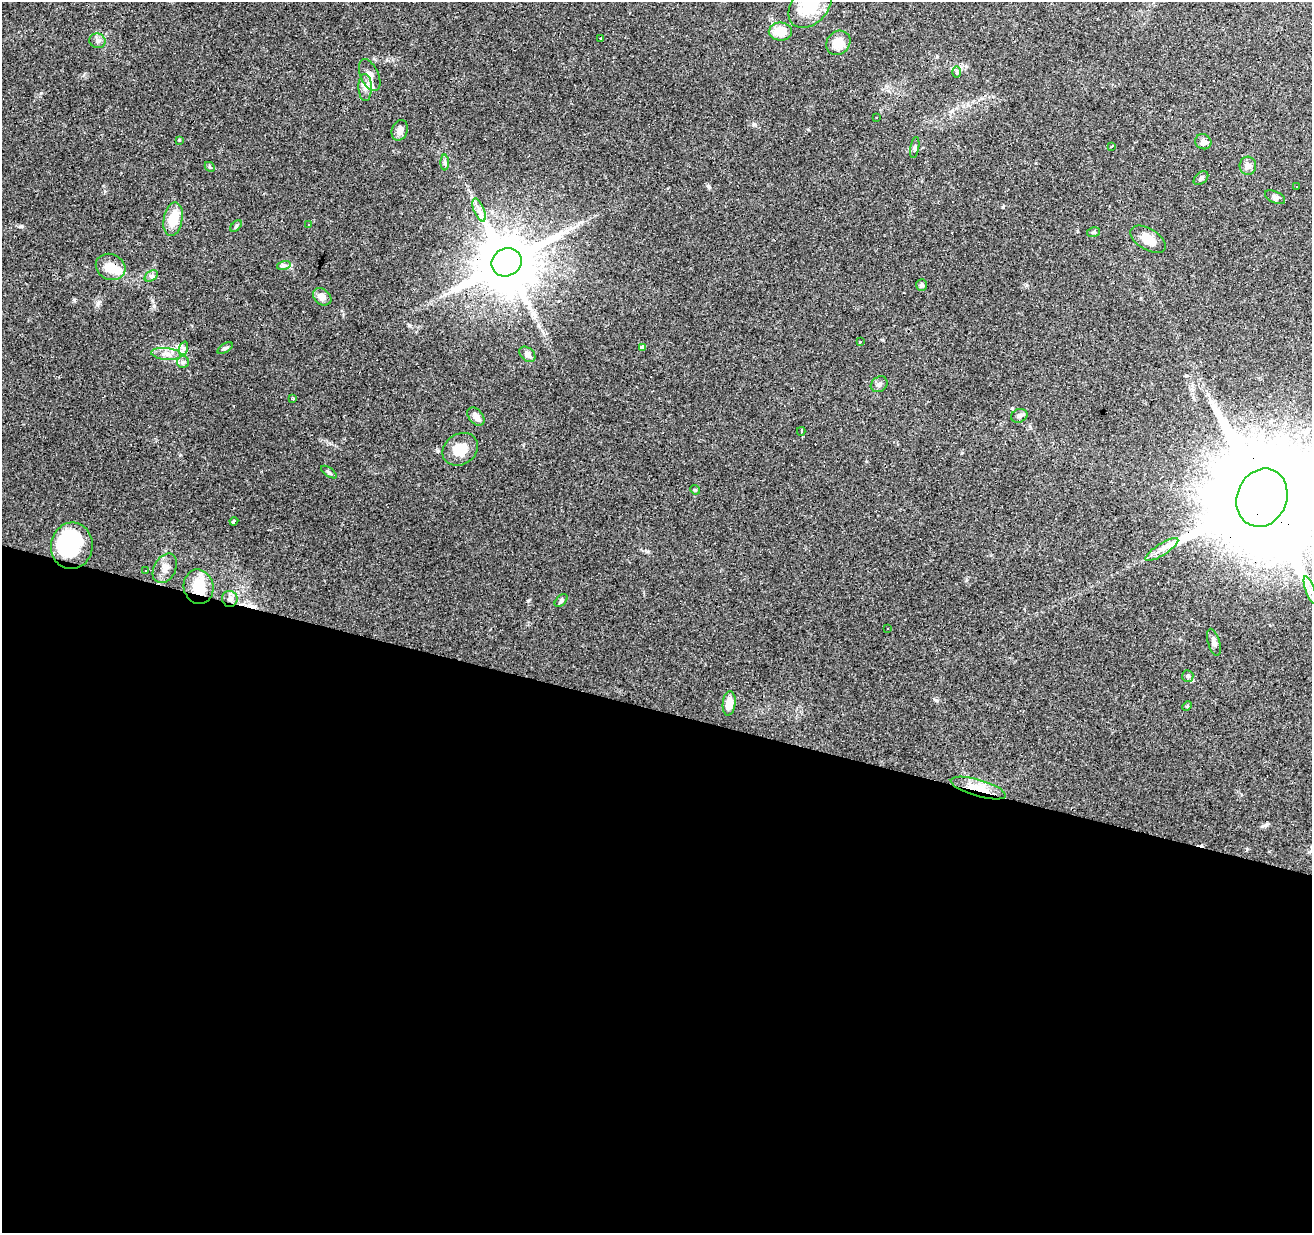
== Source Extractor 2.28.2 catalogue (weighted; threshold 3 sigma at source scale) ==
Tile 14 of 4 x 4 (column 2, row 4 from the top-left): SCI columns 1311-2620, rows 216-1446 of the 5245 x 5417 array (HDU 1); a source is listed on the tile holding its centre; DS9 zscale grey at full resolution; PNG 1314 x 1235 px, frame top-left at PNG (2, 2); each listed source drawn as its Kron ellipse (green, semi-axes under 4 px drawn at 4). Shown black and unused: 42% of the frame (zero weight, under 3 of 4 exposures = <1% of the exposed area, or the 3 px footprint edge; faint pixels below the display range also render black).
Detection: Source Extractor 2.28.2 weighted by HDU 2 'WHT'; one run over the whole footprint, this tile lists its part. Background 0.0451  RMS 0.0046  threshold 0.0206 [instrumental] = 3 sigma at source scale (4.5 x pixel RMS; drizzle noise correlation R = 1.50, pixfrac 1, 0.0396/0.0396 arcsec/px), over >= 5 px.
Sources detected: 75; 2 inside a brighter object's white glare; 9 cosmic-ray / hot-pixel residue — neither listed nor drawn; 1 inside a brighter listed object's ellipse — not listed separately; the other 63 listed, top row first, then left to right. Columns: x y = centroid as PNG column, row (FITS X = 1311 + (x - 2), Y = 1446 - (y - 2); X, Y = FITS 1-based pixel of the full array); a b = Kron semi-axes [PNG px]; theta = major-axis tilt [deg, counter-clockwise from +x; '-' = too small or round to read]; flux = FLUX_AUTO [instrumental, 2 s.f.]
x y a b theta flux
810 6 25 18 47 17
780 31 11 9 2 9.5
601 39 3 3 - 3.5
98 41 8 7 - 1.6
838 43 13 11 48 6.9
957 72 6 4 -90 0.69
370 75 17 9 -65 3.5
365 87 13 6 -89 2.6
876 118 3 2 - 0.4
400 130 10 8 68 2.7
180 140 3 3 - 1.5
1203 142 8 7 - 2.3
1112 146 3 3 - 2.6
915 147 11 3 80 0.8
445 163 8 4 -90 0.98
1248 166 9 8 - 2.3
210 167 5 4 - 0.58
1201 178 8 5 40 1
1297 186 3 2 - 0.61
1275 197 11 5 -26 1.3
479 210 12 5 -67 2.4
173 219 17 9 79 9.8
308 224 3 3 - 0.61
236 226 7 4 46 0.61
1094 232 7 4 12 0.67
1148 239 19 10 -32 5.3
507 262 15 13 30 3300
284 265 7 4 18 1
111 267 15 12 -25 6.5
151 276 7 4 33 1.1
921 285 6 5 - 1.2
322 297 10 7 -40 3
860 342 3 3 - 2.5
184 348 7 4 72 1
225 348 8 3 32 0.78
642 348 3 3 - 160
166 354 15 6 -6 2.9
527 354 9 6 -43 2
183 362 6 6 - 1
879 384 9 7 40 1.4
293 398 3 2 - 0.52
476 416 10 7 -49 2.7
1019 416 8 6 24 1.3
801 431 4 3 - 3.5
460 449 19 15 33 8.7
329 472 9 3 -34 0.79
695 490 5 4 - 0.43
1262 498 30 25 68 16000
234 521 4 3 - 1.7
72 546 23 21 83 42
1162 549 19 6 32 3.6
165 568 16 11 61 3.9
145 571 3 2 - 0.66
198 587 17 15 -77 14
1310 590 14 4 -71 2.6
230 599 8 7 - 2.3
561 601 8 4 44 0.94
888 629 2 2 - 0.32
1214 642 14 6 -74 2
1188 676 6 5 - 0.85
729 703 12 6 84 6
1187 706 5 4 - 0.48
978 788 28 8 -16 11
Overlapping masked pixels (flux is a lower limit): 5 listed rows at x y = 507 262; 1262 498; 198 587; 230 599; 978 788
Isophote crosses this tile's border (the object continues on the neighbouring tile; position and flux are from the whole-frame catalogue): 2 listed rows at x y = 810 6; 1262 498
Unlisted compact peaks at least as high as the median listed source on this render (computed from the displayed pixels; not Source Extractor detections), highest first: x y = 154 306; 97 305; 936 700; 21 227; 709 187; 1003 207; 438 451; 754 124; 74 300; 409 325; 647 551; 966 580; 952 111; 962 453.